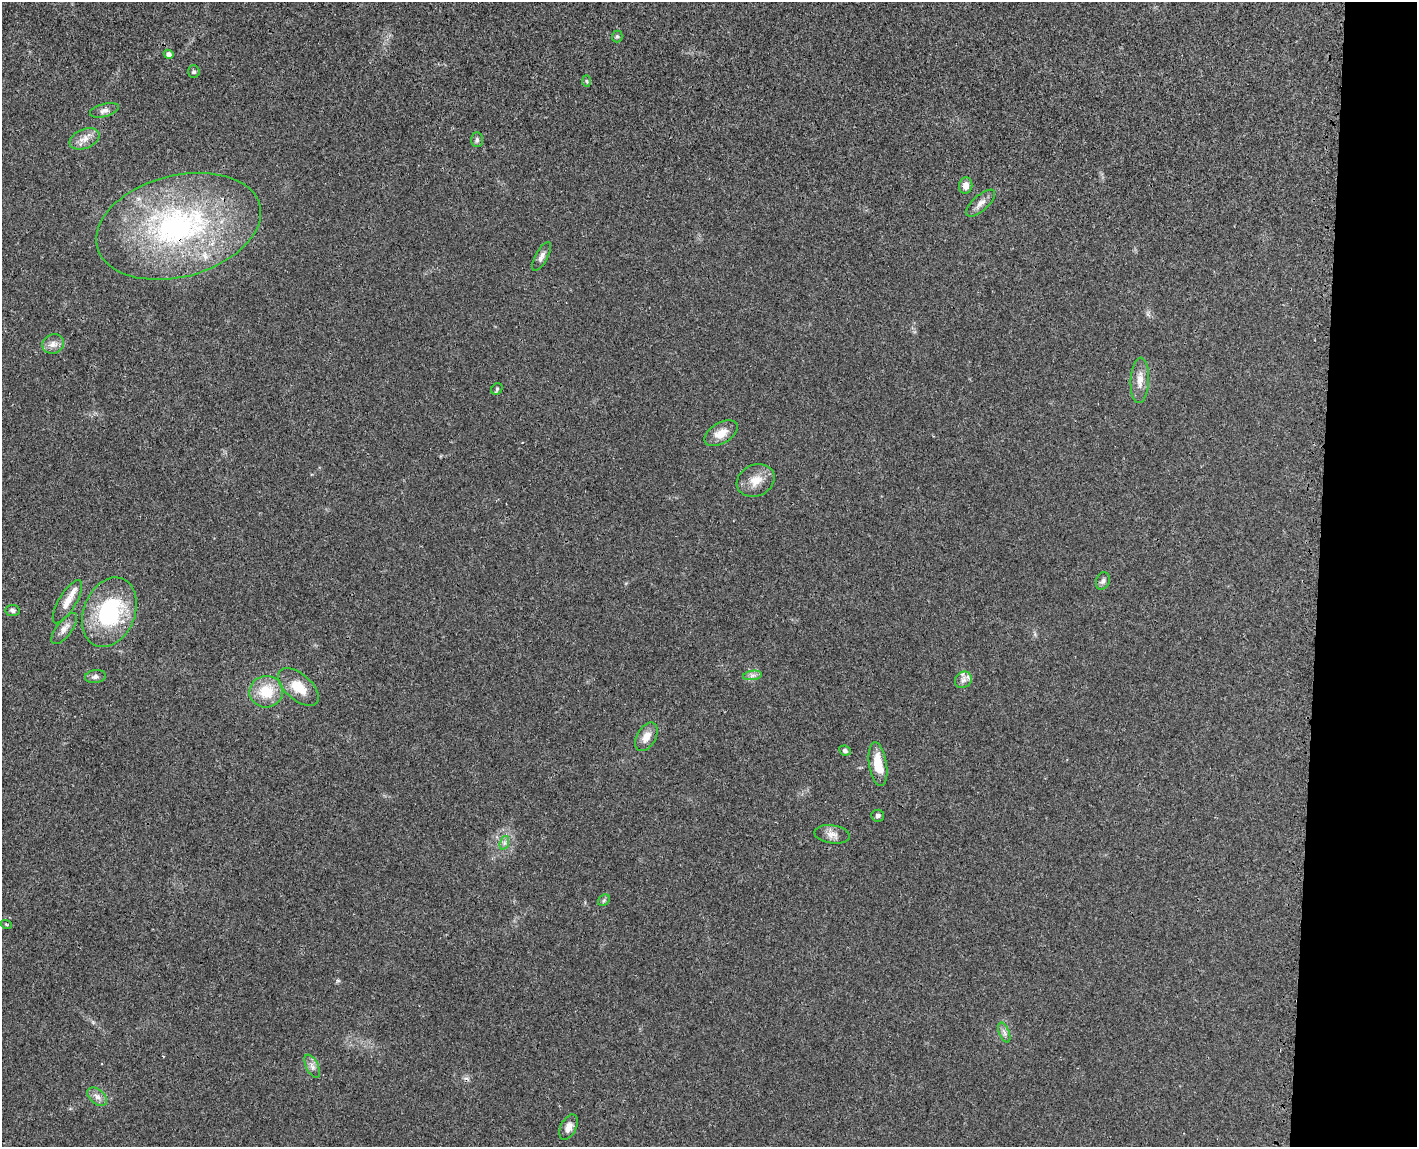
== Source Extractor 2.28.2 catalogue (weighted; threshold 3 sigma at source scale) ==
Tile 9 of 3 x 4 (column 3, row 3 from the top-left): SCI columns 3016-4430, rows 1228-2372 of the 4726 x 4742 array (HDU 1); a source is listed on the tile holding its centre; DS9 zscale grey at full resolution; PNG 1419 x 1149 px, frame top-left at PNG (2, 2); each listed source drawn as its Kron ellipse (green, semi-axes under 4 px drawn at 4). Shown black and unused: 7% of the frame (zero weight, under 3 of 4 exposures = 8% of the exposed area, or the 3 px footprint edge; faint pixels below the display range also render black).
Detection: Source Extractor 2.28.2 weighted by HDU 2 'WHT'; one run over the whole footprint, this tile lists its part. Background 0.021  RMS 0.0034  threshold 0.0152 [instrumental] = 3 sigma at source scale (4.5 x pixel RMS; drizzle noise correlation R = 1.50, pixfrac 1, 0.05/0.05 arcsec/px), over >= 5 px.
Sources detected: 40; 1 cosmic-ray / hot-pixel residue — neither listed nor drawn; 1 inside a brighter listed object's ellipse — not listed separately; the other 38 listed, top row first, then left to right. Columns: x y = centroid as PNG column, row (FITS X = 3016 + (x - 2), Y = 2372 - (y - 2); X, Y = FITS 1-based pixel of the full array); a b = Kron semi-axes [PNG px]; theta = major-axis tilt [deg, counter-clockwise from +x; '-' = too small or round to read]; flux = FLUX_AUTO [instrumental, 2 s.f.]
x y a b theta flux
617 36 6 5 - 0.58
169 54 5 4 - 1.4
194 72 6 6 - 0.57
587 81 6 4 -88 0.46
104 110 15 6 15 1.4
84 139 15 9 23 2.8
477 140 7 6 - 0.74
966 186 8 6 82 2.2
981 203 18 7 42 2.2
178 226 84 50 15 86
542 256 16 6 61 1.5
53 344 11 9 23 2
1140 380 23 9 87 3.5
497 389 6 5 - 0.53
721 433 18 10 31 4.1
756 480 19 15 26 4.8
1103 581 9 6 69 1.1
67 602 24 8 59 3.5
13 610 7 5 -9 0.99
109 612 36 25 68 30
64 628 19 7 53 2.2
752 675 9 4 9 1.1
95 677 10 6 8 1.1
963 680 9 7 40 1.5
298 687 24 13 -41 7
266 692 17 16 - 8.8
646 737 15 9 60 3.2
845 750 6 4 -26 0.84
878 764 22 9 -81 7.4
878 816 6 6 - 0.82
832 834 18 9 -8 2.4
504 843 7 4 71 0.81
604 900 6 5 - 0.59
6 924 5 3 - 0.3
1004 1033 10 5 -69 1.2
312 1066 12 6 -63 1.5
97 1097 11 7 -41 1.8
568 1127 13 7 63 2.2
Overlapping masked pixels (flux is a lower limit): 1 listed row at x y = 178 226